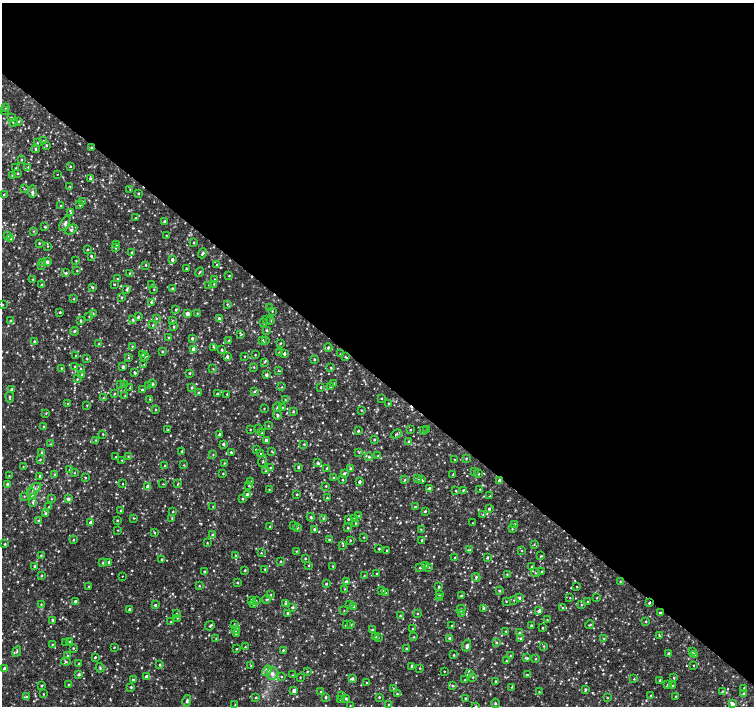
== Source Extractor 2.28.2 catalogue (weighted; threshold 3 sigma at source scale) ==
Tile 3 of 4 x 4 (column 3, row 1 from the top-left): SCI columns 3006-4508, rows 4388-5794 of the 6016 x 6028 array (HDU 1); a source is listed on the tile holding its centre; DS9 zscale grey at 2 x 2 block average (1 PNG px = mean of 2 x 2 image px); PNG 756 x 708 px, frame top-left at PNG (2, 3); each listed source drawn as its Kron ellipse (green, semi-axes under 4 px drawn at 4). Shown black and unused: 53% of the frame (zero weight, under 2 of 3 exposures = <1% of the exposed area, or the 3 px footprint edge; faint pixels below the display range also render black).
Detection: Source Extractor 2.28.2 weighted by HDU 2 'WHT'; one run over the whole footprint, this tile lists its part. Background 0.00558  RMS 0.003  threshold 0.0133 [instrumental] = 3 sigma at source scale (4.5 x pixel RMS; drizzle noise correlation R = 1.50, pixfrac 1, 0.0396/0.0396 arcsec/px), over >= 5 px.
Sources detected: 795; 7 cosmic-ray / hot-pixel residue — neither listed nor drawn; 1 coinciding with a brighter row at this scale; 14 inside a brighter listed object's ellipse — not listed separately; of the other 773, all 500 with FLUX_AUTO >= 0.398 (the completeness limit of this list) listed and drawn (273 fainter detections not listed), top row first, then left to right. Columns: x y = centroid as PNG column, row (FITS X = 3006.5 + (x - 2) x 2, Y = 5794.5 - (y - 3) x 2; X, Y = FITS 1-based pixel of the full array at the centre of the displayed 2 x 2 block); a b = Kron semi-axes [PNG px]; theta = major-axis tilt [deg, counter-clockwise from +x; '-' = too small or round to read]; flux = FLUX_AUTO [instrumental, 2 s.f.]
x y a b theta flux
5 107 3 2 - 0.59
4 110 3 3 - 0.59
11 117 3 2 - 0.56
18 121 3 2 - 0.49
13 122 3 3 - 0.82
43 141 3 3 - 0.69
37 143 3 2 - 0.6
46 145 3 2 - 0.6
91 148 3 2 - 0.89
35 149 4 2 - 0.67
21 160 3 2 - 0.6
28 167 2 2 - 0.4
71 167 3 2 - 0.5
16 168 3 2 - 0.48
18 173 3 2 - 0.64
57 174 2 2 - 0.54
12 176 3 3 - 0.71
90 179 3 3 - 1.2
70 186 3 2 - 0.47
24 189 3 2 - 0.4
130 190 3 2 - 0.41
33 192 6 3 89 1.5
4 194 3 2 - 0.6
138 194 3 2 - 0.56
83 202 3 2 - 0.59
80 205 3 2 - 1.2
61 206 3 2 - 0.65
71 213 3 3 - 0.53
135 218 3 2 - 0.47
165 221 3 2 - 0.83
65 223 8 4 61 1.9
45 227 2 2 - 0.83
71 230 6 3 32 1.6
34 231 3 3 - 0.54
166 235 3 2 - 0.43
8 236 3 2 - 0.52
11 239 3 3 - 0.89
39 243 2 2 - 0.62
194 243 3 2 - 0.47
116 245 3 2 - 0.76
48 246 3 2 - 0.42
115 248 3 2 - 0.64
88 249 3 2 - 0.57
132 252 3 3 - 0.77
202 253 5 3 - 1.2
91 256 4 3 - 0.8
172 259 3 2 - 2.1
76 261 3 3 - 0.48
43 262 4 2 - 0.9
47 262 3 3 - 1.9
42 265 3 2 - 0.54
146 265 3 2 - 0.5
217 265 3 2 - 0.57
186 269 3 2 - 0.62
77 271 3 2 - 0.42
200 272 5 2 - 0.71
66 273 3 3 - 0.98
129 273 3 2 - 0.59
229 276 2 2 - 0.53
33 279 3 3 - 0.62
117 279 3 2 - 0.47
215 279 3 2 - 0.45
114 284 2 2 - 0.45
214 284 2 2 - 0.47
42 285 3 2 - 0.61
152 285 3 2 - 0.42
209 285 2 2 - 0.51
92 287 3 3 - 0.92
173 288 3 3 - 0.95
154 289 2 2 - 0.42
127 290 4 3 - 1.2
121 297 3 2 - 0.49
74 299 3 3 - 0.61
151 302 3 3 - 0.89
227 304 3 3 - 0.69
2 305 3 2 - 0.49
269 308 2 2 - 0.53
176 310 3 3 - 0.81
272 311 3 2 - 0.43
60 312 2 2 - 0.68
197 313 2 2 - 0.44
93 314 3 3 - 0.62
187 314 3 2 - 6.9
89 316 2 2 - 0.43
138 317 3 2 - 0.95
156 318 3 2 - 0.53
219 319 4 3 - 1.8
133 320 3 3 - 1
266 320 3 2 - 0.44
10 321 3 2 - 1
81 321 3 2 - 0.78
173 321 3 2 - 0.55
271 321 3 2 - 0.54
264 323 3 2 - 0.49
153 325 3 3 - 0.58
174 327 3 3 - 0.71
266 330 3 2 - 0.82
74 331 4 2 - 0.81
240 335 3 2 - 0.45
168 337 3 3 - 0.5
192 339 3 2 - 1.2
229 340 3 3 - 0.73
263 340 3 2 - 0.58
34 341 2 2 - 0.89
265 341 2 2 - 0.43
280 343 3 2 - 0.55
99 344 2 2 - 0.42
132 346 2 2 - 0.5
214 347 3 3 - 0.66
328 348 4 3 - 0.81
194 349 3 3 - 3.3
222 350 3 2 - 0.83
162 351 3 2 - 0.73
279 352 3 2 - 0.63
143 354 3 2 - 0.82
284 354 2 2 - 1.5
340 354 3 2 - 0.7
255 355 2 2 - 0.42
76 356 2 2 - 0.55
245 356 2 2 - 0.45
145 357 4 3 - 0.71
227 357 3 2 - 1.6
345 357 3 2 - 0.6
128 358 3 3 - 0.56
87 359 3 3 - 0.57
314 359 2 2 - 0.62
264 362 3 3 - 0.61
144 364 2 2 - 0.44
75 367 2 2 - 0.56
123 367 2 2 - 1.7
254 367 3 2 - 0.52
61 368 2 2 - 0.42
331 368 3 2 - 0.57
81 369 3 3 - 0.59
213 369 3 2 - 0.46
278 370 4 2 - 0.43
135 373 3 2 - 1.1
189 373 3 2 - 0.52
82 375 3 3 - 0.55
266 375 2 2 - 1.9
77 379 2 2 - 0.54
334 383 2 2 - 0.55
124 384 2 2 - 0.4
153 384 3 3 - 0.75
121 385 3 3 - 0.74
149 385 2 2 - 0.65
282 387 2 2 - 0.43
321 387 3 2 - 0.61
330 387 2 2 - 0.57
129 388 2 2 - 0.44
192 388 3 3 - 0.76
12 389 3 2 - 1.2
142 390 2 2 - 0.82
254 391 4 3 - 0.7
198 393 2 2 - 0.79
114 394 3 2 - 0.57
217 394 2 2 - 0.99
227 394 2 2 - 0.62
125 395 3 2 - 0.44
10 397 5 3 - 0.94
103 398 3 2 - 0.45
150 399 3 2 - 0.44
382 399 2 2 - 0.42
285 400 3 2 - 0.47
68 404 2 2 - 0.76
389 404 3 2 - 0.55
87 405 2 2 - 0.43
277 407 5 2 - 1
282 408 2 2 - 0.53
156 409 2 2 - 0.46
264 409 2 2 - 0.46
361 410 2 2 - 0.45
293 411 2 2 - 0.8
46 413 3 2 - 0.41
277 415 4 3 - 1.1
43 426 3 2 - 0.59
268 426 3 2 - 0.45
250 429 2 2 - 0.42
258 429 3 2 - 0.42
427 429 2 2 - 1.5
168 430 3 2 - 0.46
410 430 2 2 - 0.47
358 431 3 2 - 0.87
423 431 2 2 - 0.44
262 433 2 2 - 0.48
103 434 2 2 - 0.49
219 434 3 2 - 1.1
396 434 5 3 - 0.92
374 439 2 2 - 0.75
96 440 3 2 - 0.47
266 441 3 3 - 1.8
409 441 4 2 - 0.64
50 444 3 2 - 0.44
223 444 2 2 - 1.3
304 444 3 2 - 0.63
256 449 2 2 - 0.74
182 451 3 2 - 0.69
272 451 3 3 - 0.55
231 452 3 2 - 0.74
359 452 3 3 - 0.51
42 453 3 3 - 0.59
261 453 3 2 - 0.53
213 455 3 2 - 0.41
378 456 2 2 - 0.44
116 457 2 2 - 0.42
128 457 3 3 - 0.55
369 457 3 2 - 0.81
466 458 3 2 - 0.55
455 459 2 2 - 0.46
40 460 3 2 - 0.62
122 460 2 2 - 0.4
263 461 5 2 - 0.71
224 463 3 2 - 0.4
318 463 4 3 - 1.1
184 465 3 3 - 0.56
165 466 3 2 - 0.63
23 467 2 2 - 0.42
298 467 3 2 - 0.86
270 468 2 2 - 0.61
327 468 2 2 - 1.4
350 469 3 2 - 0.88
69 470 3 3 - 0.66
266 471 3 3 - 0.93
474 471 2 2 - 0.42
74 473 3 2 - 0.42
223 473 2 2 - 0.55
344 474 3 2 - 1.2
453 474 4 2 - 0.54
478 474 2 2 - 0.77
9 475 2 2 - 0.4
54 475 3 3 - 0.79
40 476 3 2 - 1.7
85 478 3 2 - 0.46
333 478 3 2 - 0.51
418 479 4 2 - 0.59
422 479 3 2 - 0.47
343 480 2 2 - 0.6
405 480 3 2 - 0.54
499 480 3 3 - 2.1
251 482 3 3 - 0.99
360 482 3 2 - 1.5
7 484 3 3 - 1.1
123 484 2 2 - 0.43
163 484 3 2 - 0.41
178 484 4 2 - 0.49
249 486 2 2 - 0.6
326 486 2 2 - 0.57
148 487 3 3 - 6
429 488 3 3 - 1.1
34 489 8 3 39 2
480 489 2 2 - 0.44
269 490 3 2 - 0.44
463 490 3 2 - 0.72
456 491 3 2 - 0.6
32 494 5 4 - 2.1
247 494 3 3 - 1.3
297 494 2 2 - 0.56
24 496 3 2 - 0.51
490 496 3 2 - 0.4
327 498 3 2 - 0.64
51 499 3 2 - 0.41
68 499 3 3 - 2
242 499 2 2 - 0.66
33 502 4 3 - 0.8
213 506 2 2 - 0.55
49 507 2 2 - 0.4
415 507 3 3 - 0.84
489 509 2 2 - 1.1
120 511 3 2 - 0.5
173 511 2 2 - 0.48
425 511 3 2 - 0.83
45 513 3 3 - 1
483 515 3 2 - 0.4
358 516 3 3 - 0.56
311 517 4 3 - 0.99
134 518 3 2 - 0.41
172 518 3 2 - 0.52
323 518 3 3 - 0.75
354 518 3 2 - 0.48
348 519 2 2 - 0.62
39 520 3 3 - 0.59
117 520 2 2 - 0.6
90 522 4 2 - 1
355 523 4 3 - 0.8
472 523 2 2 - 0.4
514 524 2 2 - 0.81
293 525 3 2 - 0.4
270 527 3 2 - 0.44
297 527 3 3 - 0.75
348 528 2 2 - 0.76
314 529 3 2 - 0.88
421 529 3 2 - 0.45
512 529 3 2 - 0.43
118 530 2 2 - 0.45
154 533 2 2 - 0.7
212 535 3 3 - 1.2
364 537 3 3 - 0.43
73 540 3 2 - 0.6
329 540 3 2 - 1
350 540 3 2 - 0.52
422 540 3 3 - 0.91
207 543 2 2 - 0.48
5 544 3 2 - 0.64
534 544 3 2 - 0.43
343 545 3 2 - 0.46
379 549 2 2 - 0.81
386 550 2 2 - 0.53
470 550 3 3 - 0.65
297 551 3 2 - 0.41
522 551 2 2 - 0.46
261 553 3 2 - 0.46
41 555 3 3 - 0.69
235 555 3 2 - 0.47
541 556 4 2 - 0.44
455 557 2 2 - 0.59
305 558 2 2 - 0.54
487 558 2 2 - 0.85
162 559 3 2 - 0.93
281 561 3 2 - 0.51
109 562 3 2 - 1.8
102 563 3 3 - 0.57
426 565 3 2 - 0.41
35 566 3 3 - 0.99
308 566 3 2 - 0.47
333 566 3 2 - 0.44
532 566 2 2 - 0.45
429 567 3 2 - 0.41
420 568 4 3 - 0.79
265 569 3 2 - 0.61
245 570 3 2 - 0.76
204 571 2 2 - 0.65
542 572 3 2 - 0.84
535 573 4 2 - 0.51
376 574 3 2 - 0.46
507 574 3 2 - 0.45
42 575 3 2 - 0.49
122 576 2 2 - 0.41
364 576 3 2 - 0.49
476 577 4 3 - 0.9
620 581 2 2 - 0.46
346 582 3 3 - 1.3
237 583 3 2 - 0.54
326 584 2 2 - 0.83
89 586 2 2 - 0.48
199 586 2 2 - 0.55
439 587 2 2 - 0.77
577 587 2 2 - 0.48
345 589 3 2 - 0.41
382 590 3 2 - 1.8
500 591 3 3 - 0.68
386 593 3 3 - 0.75
439 594 3 3 - 0.96
271 595 3 2 - 0.44
461 596 2 2 - 1.3
440 598 3 3 - 0.66
519 598 3 3 - 1.1
570 598 2 2 - 0.44
597 598 2 2 - 0.41
266 599 5 2 - 0.82
251 600 3 2 - 1.3
514 600 3 2 - 0.42
256 601 2 2 - 0.4
506 601 2 2 - 0.5
75 602 3 2 - 1.6
587 602 2 2 - 0.46
649 603 3 2 - 0.86
41 604 3 2 - 0.49
254 604 3 3 - 0.67
285 604 3 3 - 0.92
155 605 3 3 - 0.89
349 605 3 3 - 0.67
581 605 3 3 - 0.58
353 606 3 3 - 0.82
292 607 4 3 - 0.83
562 608 3 3 - 0.58
129 609 2 2 - 0.92
461 609 5 3 - 1.2
483 609 3 3 - 1
344 611 3 2 - 0.41
539 611 4 3 - 1.7
288 613 3 2 - 0.97
417 613 2 2 - 0.48
462 613 3 2 - 0.5
660 613 3 2 - 0.79
176 614 3 2 - 0.5
400 616 3 2 - 0.67
177 618 2 2 - 0.43
53 620 4 3 - 0.99
547 620 3 2 - 0.48
646 621 2 2 - 0.59
171 622 2 2 - 0.43
235 625 3 2 - 0.7
346 625 3 2 - 0.55
351 625 3 2 - 0.54
452 625 3 3 - 0.56
590 625 4 2 - 0.66
210 626 5 3 - 1.1
531 626 2 2 - 0.75
542 628 2 2 - 0.71
413 629 2 2 - 0.64
235 630 3 3 - 1.2
372 630 3 3 - 0.72
506 631 2 2 - 0.56
519 633 3 2 - 0.56
236 634 2 2 - 0.55
375 636 3 2 - 0.89
659 636 4 2 - 0.82
414 637 2 2 - 0.47
216 638 2 2 - 0.4
378 638 3 2 - 0.48
450 638 3 3 - 1.6
521 638 3 2 - 0.91
604 638 3 2 - 0.48
69 642 3 2 - 0.69
496 642 3 3 - 0.63
66 643 2 2 - 0.45
52 644 3 2 - 0.5
467 645 6 3 71 1.6
544 646 4 3 - 0.71
114 647 3 2 - 0.47
245 647 2 2 - 0.52
73 648 3 2 - 0.47
406 648 2 2 - 0.52
237 649 3 2 - 0.54
283 650 2 2 - 0.71
17 652 6 2 63 0.72
692 652 3 2 - 0.48
669 653 3 2 - 0.76
695 654 3 2 - 3.4
67 655 3 2 - 0.48
454 655 3 3 - 0.6
510 656 2 2 - 0.43
95 657 2 2 - 0.68
527 658 4 2 - 0.86
535 659 2 2 - 0.43
506 661 2 2 - 0.52
66 662 4 2 - 0.52
79 663 2 2 - 0.52
160 665 3 2 - 0.74
694 665 2 2 - 0.42
251 666 3 2 - 0.45
412 666 2 2 - 1.3
100 667 5 3 - 0.92
419 668 3 2 - 0.48
5 669 3 2 - 4.4
267 671 6 3 56 1.7
307 671 3 2 - 0.44
444 671 2 2 - 0.42
272 673 6 5 - 2.5
78 674 4 3 - 1.3
469 674 3 3 - 0.77
292 675 3 2 - 0.53
527 675 2 2 - 2.1
147 677 3 3 - 3.2
281 677 3 2 - 0.46
300 677 2 2 - 0.42
473 677 3 2 - 0.49
674 678 3 2 - 0.57
352 679 4 3 - 1.4
634 679 3 2 - 0.55
133 680 2 2 - 1.4
465 680 2 2 - 0.49
660 680 2 2 - 0.7
495 681 2 2 - 0.66
367 683 2 2 - 0.4
668 684 3 3 - 0.9
68 685 3 2 - 0.43
452 685 4 2 - 0.76
41 686 2 2 - 0.64
673 686 3 3 - 0.97
131 687 3 3 - 0.79
512 687 3 2 - 0.51
744 688 2 2 - 0.53
393 689 3 2 - 0.42
585 689 3 2 - 0.87
294 691 3 2 - 3.8
722 691 3 2 - 0.4
321 692 3 2 - 0.5
539 692 3 2 - 0.53
744 693 4 2 - 0.91
43 694 3 2 - 0.44
397 694 3 3 - 0.76
342 695 3 3 - 0.52
651 696 2 2 - 1.1
676 696 3 2 - 0.42
26 697 4 3 - 0.72
256 697 3 3 - 0.5
325 697 3 3 - 0.78
379 697 2 2 - 0.67
346 698 4 3 - 1
465 698 2 2 - 0.67
607 698 3 2 - 0.42
341 699 2 2 - 0.4
187 701 6 3 74 1.6
495 703 4 3 - 0.74
388 704 2 2 - 0.45
732 704 3 3 - 3.3
235 705 3 2 - 0.43
350 705 2 2 - 0.41
476 706 3 3 - 0.9
Overlapping masked pixels (flux is a lower limit): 3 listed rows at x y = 91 148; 499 480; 649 603
Isophote crosses this tile's border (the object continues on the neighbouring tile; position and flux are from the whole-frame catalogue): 4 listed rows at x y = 2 305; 187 701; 388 704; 476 706
Diffuse or blended objects may show on this block-average render without a row.